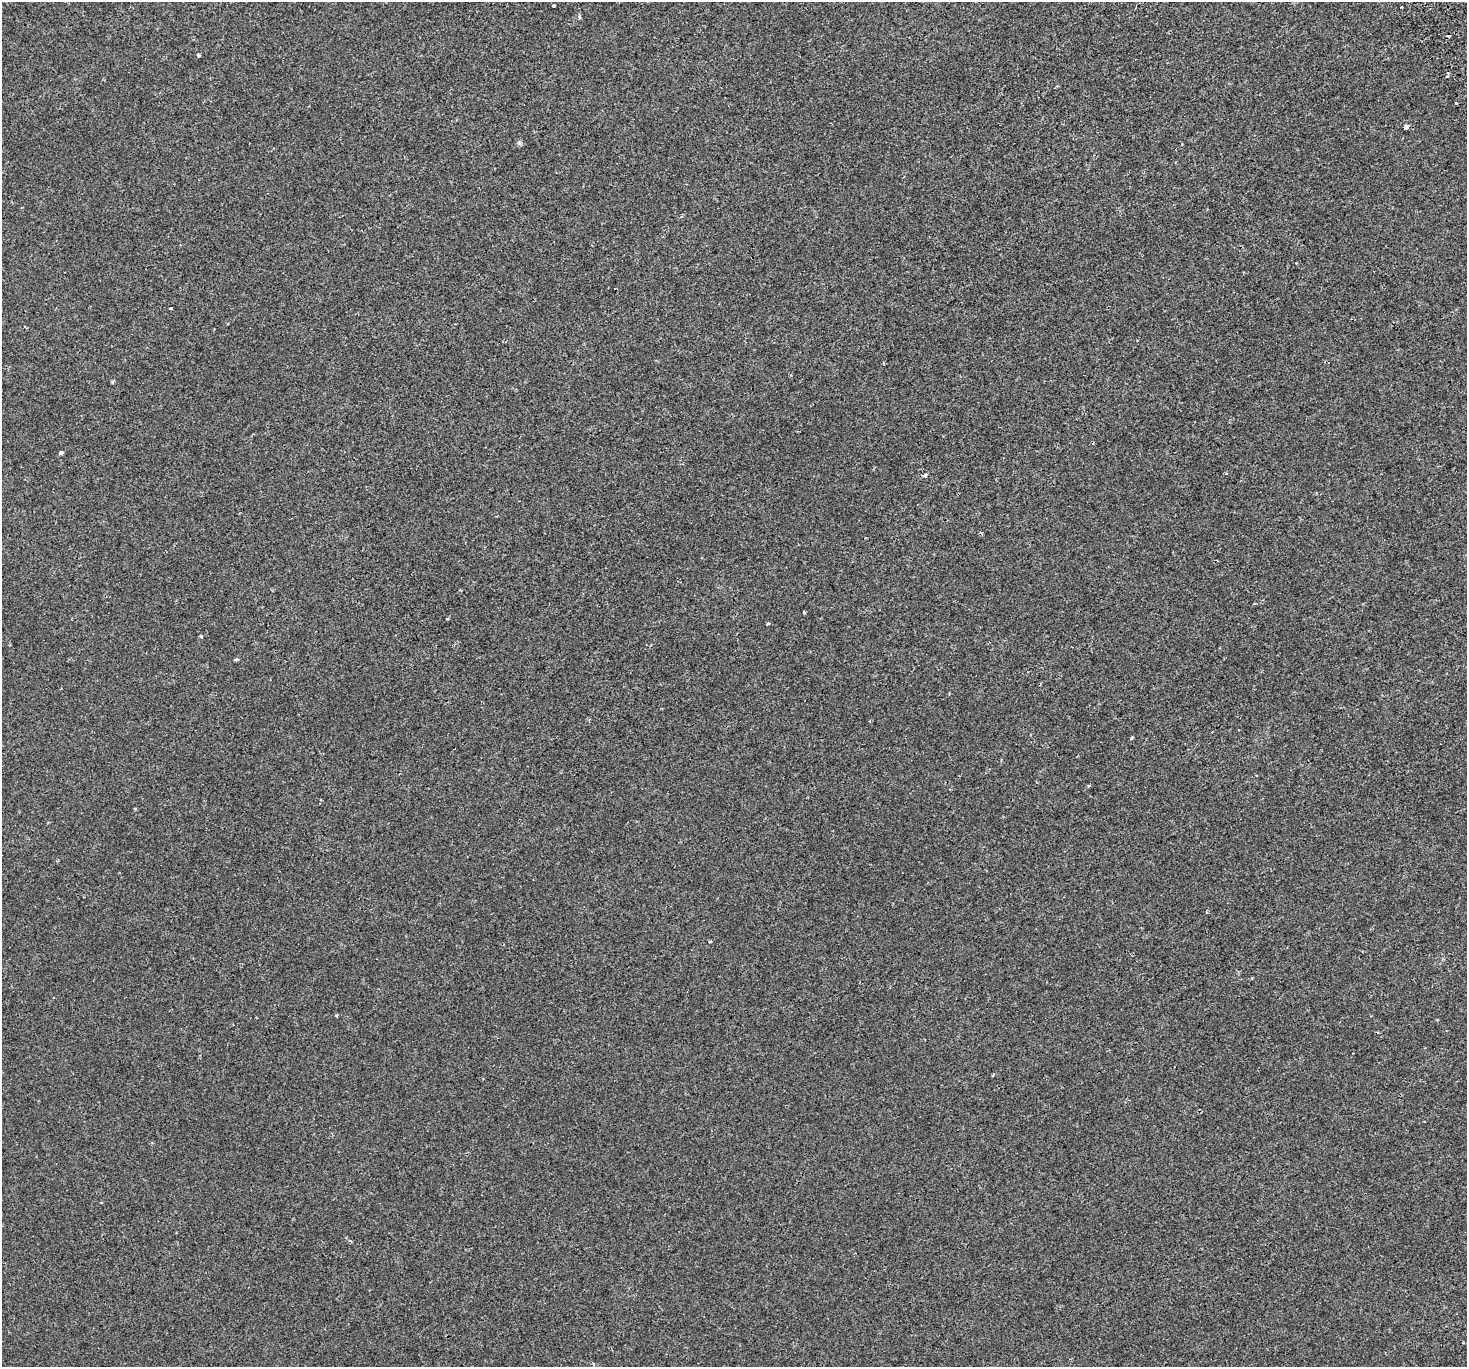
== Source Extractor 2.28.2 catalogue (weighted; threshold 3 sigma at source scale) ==
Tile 10 of 4 x 4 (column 2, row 3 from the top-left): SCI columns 1521-2985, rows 1602-2966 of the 5975 x 5877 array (HDU 1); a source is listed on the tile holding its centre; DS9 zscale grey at full resolution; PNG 1469 x 1369 px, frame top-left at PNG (2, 2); no overlay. Shown black and unused: <1% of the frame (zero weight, under 2 of 3 exposures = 3% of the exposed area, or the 3 px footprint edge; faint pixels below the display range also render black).
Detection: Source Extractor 2.28.2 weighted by HDU 2 'WHT'; one run over the whole footprint, this tile lists its part. Background 2.55e-05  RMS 0.0026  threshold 0.0118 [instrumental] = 3 sigma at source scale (4.5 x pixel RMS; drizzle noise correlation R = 1.50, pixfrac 1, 0.0396/0.0396 arcsec/px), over >= 5 px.
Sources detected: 26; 4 cosmic-ray / hot-pixel residue — not listed; the other 22 listed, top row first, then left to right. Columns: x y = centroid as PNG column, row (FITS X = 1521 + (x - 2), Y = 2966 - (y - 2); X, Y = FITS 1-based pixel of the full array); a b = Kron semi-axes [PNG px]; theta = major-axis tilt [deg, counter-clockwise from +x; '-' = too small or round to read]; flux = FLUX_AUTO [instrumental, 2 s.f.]
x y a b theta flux
553 6 3 3 - 0.48
1401 7 3 2 - 0.29
579 16 6 4 -90 0.32
199 55 4 3 - 0.51
1456 103 3 3 - 1.1
1406 127 4 4 - 3.1
171 308 3 3 - 0.32
884 363 3 3 - 0.4
112 382 6 4 71 0.24
61 453 4 4 - 0.92
926 475 4 3 - 0.84
804 612 4 3 - 0.93
447 619 4 2 - 0.19
768 623 4 3 - 0.4
200 636 4 3 - 0.26
236 659 4 3 - 0.46
1132 738 4 3 - 0.28
1207 912 4 2 - 0.24
710 941 3 3 - 1
1252 978 3 3 - 0.24
336 1015 5 3 - 0.23
350 1241 6 4 -31 0.33
Unlisted compact peaks at least as high as the median listed source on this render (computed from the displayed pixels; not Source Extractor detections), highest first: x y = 519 143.